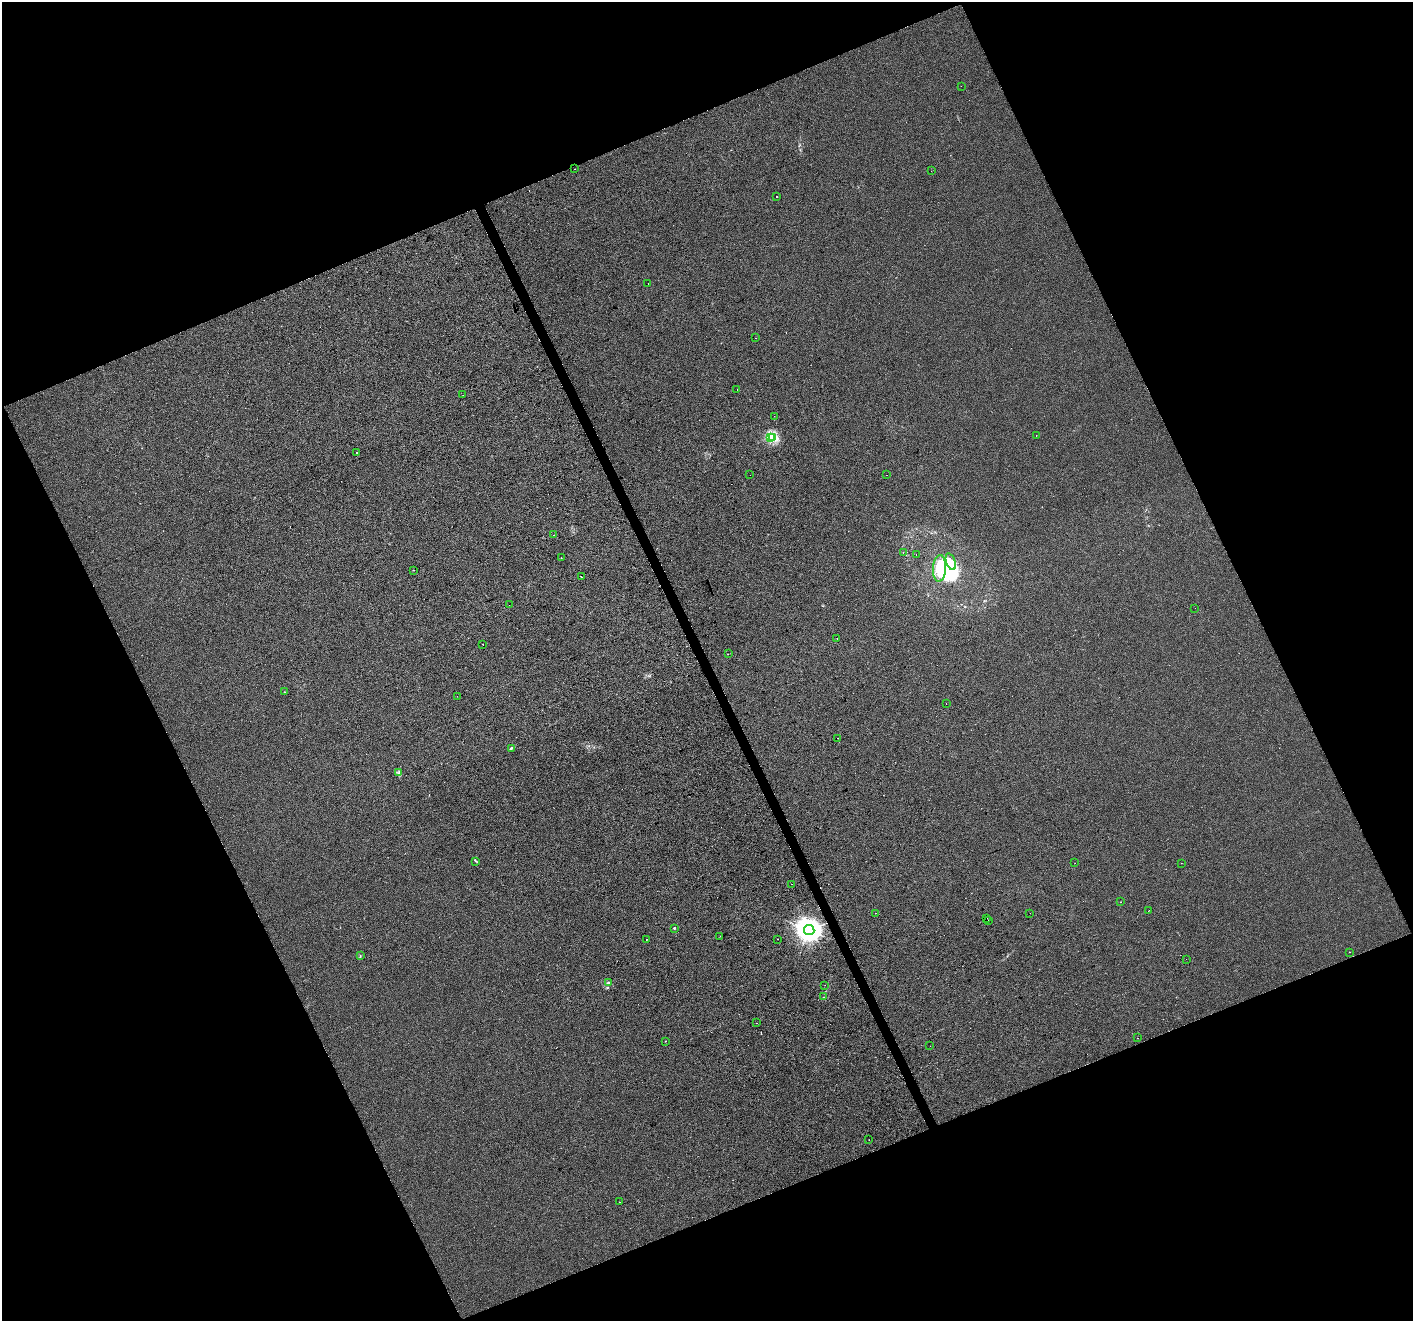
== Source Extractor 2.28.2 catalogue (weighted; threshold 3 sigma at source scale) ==
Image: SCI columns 2-5644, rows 145-5417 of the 5644 x 5504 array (HDU 1 of 3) = the unmasked area's bounding box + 8 px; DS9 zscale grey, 4 x 4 block average (1 PNG px = mean of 4 x 4 image px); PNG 1415 x 1323 px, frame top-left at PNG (2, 2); each listed source drawn as its Kron ellipse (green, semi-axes under 4 px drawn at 4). Shown black and unused: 44% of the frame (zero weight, under 2 of 3 exposures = <1% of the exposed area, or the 3 px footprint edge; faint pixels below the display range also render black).
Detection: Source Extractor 2.28.2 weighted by HDU 2 'WHT'. Background -3.68e-04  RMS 0.0056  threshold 0.0253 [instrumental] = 3 sigma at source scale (4.5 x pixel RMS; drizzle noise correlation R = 1.50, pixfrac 1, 0.0396/0.0396 arcsec/px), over >= 5 px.
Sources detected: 75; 7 inside a brighter object's white glare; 7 cosmic-ray / hot-pixel residue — neither listed nor drawn; the other 61 listed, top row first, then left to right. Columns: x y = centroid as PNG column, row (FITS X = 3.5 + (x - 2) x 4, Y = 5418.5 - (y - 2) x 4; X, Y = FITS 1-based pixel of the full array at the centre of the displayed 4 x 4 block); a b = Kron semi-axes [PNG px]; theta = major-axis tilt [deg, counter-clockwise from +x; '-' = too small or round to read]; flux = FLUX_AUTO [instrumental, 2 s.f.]
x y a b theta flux
961 86 2 2 - 0.48
575 169 2 2 - 0.89
931 171 2 2 - 0.64
776 197 2 2 - 36
648 284 2 2 - 0.86
756 338 2 2 - 0.79
737 390 2 2 - 1.6
463 395 2 2 - 5.2
774 416 2 2 - 2
1036 435 2 2 - 3.7
772 437 2 2 - 300
770 438 2 2 - 18
356 453 2 2 - 28
750 475 2 2 - 0.76
887 475 2 2 - 1.2
553 535 2 2 - 0.78
903 552 2 2 - 0.7
916 554 2 2 - 2.4
561 558 2 2 - 1.8
951 562 9 4 -71 27
939 568 13 6 87 130
414 570 2 2 - 0.83
582 577 2 2 - 2.3
509 605 2 2 - 0.92
1195 608 2 2 - 0.52
837 638 2 2 - 2.6
483 644 2 2 - 2.4
728 654 2 2 - 1.1
284 692 2 2 - 2
457 696 2 2 - 1.5
946 703 2 2 - 2.2
837 738 2 2 - 4.4
511 748 3 2 - 4.3
399 773 4 2 - 3.3
476 861 2 2 - 2.3
1075 863 2 2 - 0.6
1181 863 2 2 - 0.73
792 884 2 2 - 0.59
1121 902 2 2 - 0.73
1148 911 2 2 - 0.61
875 913 2 2 - 1.3
1030 913 2 2 - 1.4
987 918 2 2 - 1.5
989 920 2 2 - 1.8
674 928 2 2 - 9.7
809 930 5 5 - 4400
720 936 2 2 - 0.52
646 939 2 2 - 2.5
777 939 2 2 - 1.4
1350 952 2 2 - 1.1
360 956 3 2 - 1.5
1186 959 2 2 - 0.71
608 983 3 2 - 3
825 985 2 2 - 0.46
824 997 2 2 - 1
756 1023 2 2 - 1.8
1137 1038 2 2 - 1.2
665 1041 2 2 - 1.5
930 1046 2 2 - 1.9
869 1140 2 2 - 1.6
619 1202 2 2 - 0.93
Diffuse or blended objects may show on this block-average render without a row.